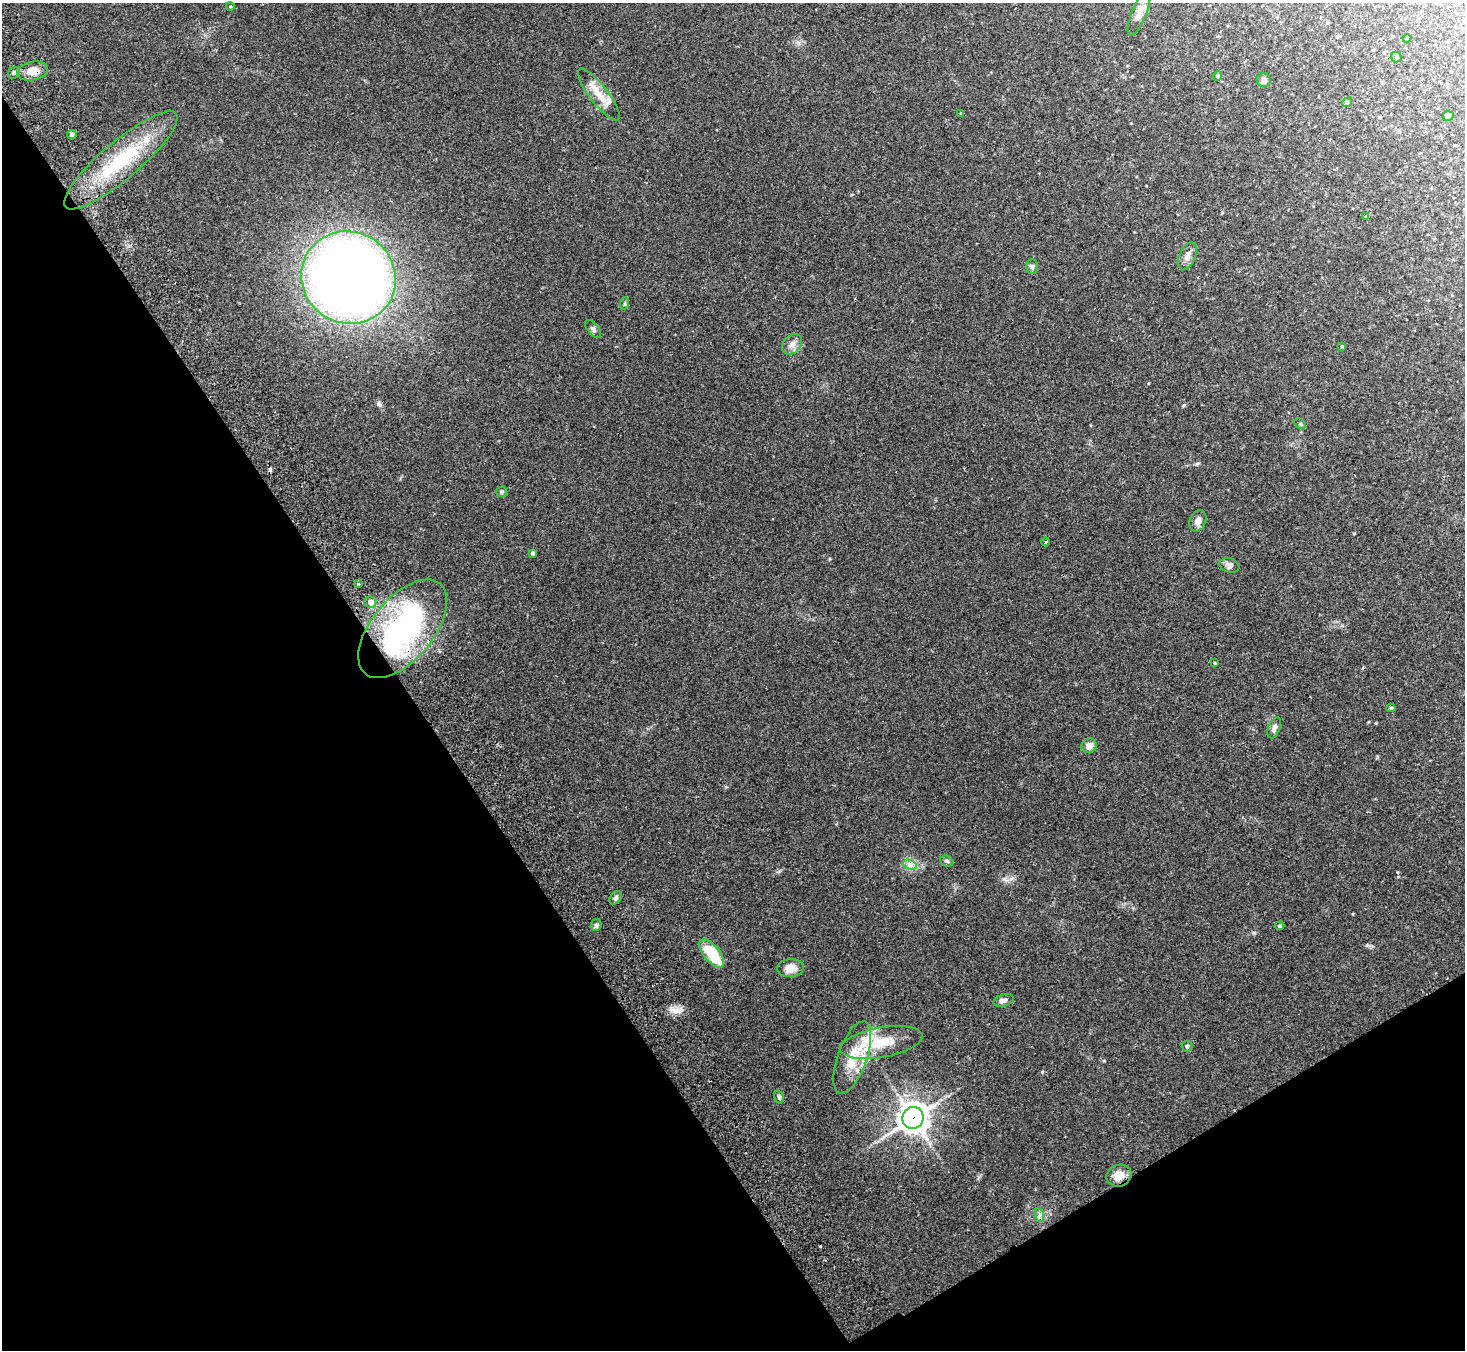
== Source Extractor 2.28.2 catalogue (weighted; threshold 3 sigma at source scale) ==
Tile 14 of 4 x 4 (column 2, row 4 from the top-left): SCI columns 1515-2977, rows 197-1544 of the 5957 x 5919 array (HDU 1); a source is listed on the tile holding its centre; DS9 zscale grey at full resolution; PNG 1467 x 1352 px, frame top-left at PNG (2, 3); each listed source drawn as its Kron ellipse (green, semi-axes under 4 px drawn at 4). Shown black and unused: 33% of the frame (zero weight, under 2 of 3 exposures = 3% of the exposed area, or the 3 px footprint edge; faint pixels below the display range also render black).
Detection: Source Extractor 2.28.2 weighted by HDU 2 'WHT'; one run over the whole footprint, this tile lists its part. Background 0.303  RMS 0.0093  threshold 0.0418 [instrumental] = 3 sigma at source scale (4.5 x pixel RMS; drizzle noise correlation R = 1.50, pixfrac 1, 0.05/0.05 arcsec/px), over >= 5 px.
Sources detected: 54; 1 inside a brighter object's white glare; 1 cosmic-ray / hot-pixel residue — neither listed nor drawn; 2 inside a brighter listed object's ellipse — not listed separately; the other 50 listed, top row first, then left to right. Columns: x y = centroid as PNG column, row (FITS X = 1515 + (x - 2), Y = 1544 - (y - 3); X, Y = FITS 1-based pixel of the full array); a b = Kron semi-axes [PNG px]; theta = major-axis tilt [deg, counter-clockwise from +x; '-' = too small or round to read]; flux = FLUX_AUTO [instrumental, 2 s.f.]
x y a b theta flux
230 6 4 3 - 0.66
1139 13 24 7 68 7.5
1407 38 4 3 - 0.72
1396 57 5 5 - 1.4
32 71 16 9 9 12
14 73 6 5 - 1.8
1218 76 5 4 - 1.9
1264 80 7 7 - 3.2
599 95 32 9 -53 16
1347 102 5 4 - 1.3
961 113 4 3 - 0.98
1448 116 5 5 - 4.4
72 134 4 4 - 2.5
121 160 72 19 40 69
1366 217 4 3 - 0.93
1187 256 15 8 65 5.7
1032 266 7 5 89 2.1
348 278 48 45 -31 960
625 303 6 4 72 1.1
593 329 10 5 -50 2.4
792 344 11 8 47 5.1
1342 346 3 3 - 0.82
1300 424 6 4 -31 1.2
501 492 5 5 - 1.7
1198 521 11 8 66 4.6
1046 542 4 3 - 0.79
533 553 4 4 - 2.6
1229 565 10 7 -20 3.2
358 584 3 3 - 1.6
370 602 6 6 - 5.4
403 629 59 31 50 180
1215 663 3 3 - 0.88
1391 708 4 4 - 1.4
1274 728 11 6 69 3.4
1089 746 8 7 - 6.8
947 861 7 5 -23 1.6
910 865 7 4 -18 2.9
616 898 7 5 53 2
596 925 6 5 - 1.9
1280 926 5 3 - 1.1
712 953 17 8 -50 36
790 968 13 9 6 10
1004 1000 10 6 17 3.6
881 1042 42 15 10 30
1187 1046 5 5 - 2.1
852 1058 38 14 70 26
779 1097 7 4 -74 1.5
913 1118 11 10 - 1000
1119 1176 13 11 20 8.9
1039 1215 7 4 -72 2.2
Overlapping masked pixels (flux is a lower limit): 2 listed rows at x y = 32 71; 913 1118
Unlisted compact peaks at least as high as the median listed source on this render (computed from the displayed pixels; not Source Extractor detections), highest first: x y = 675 1011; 1197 464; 1184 405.